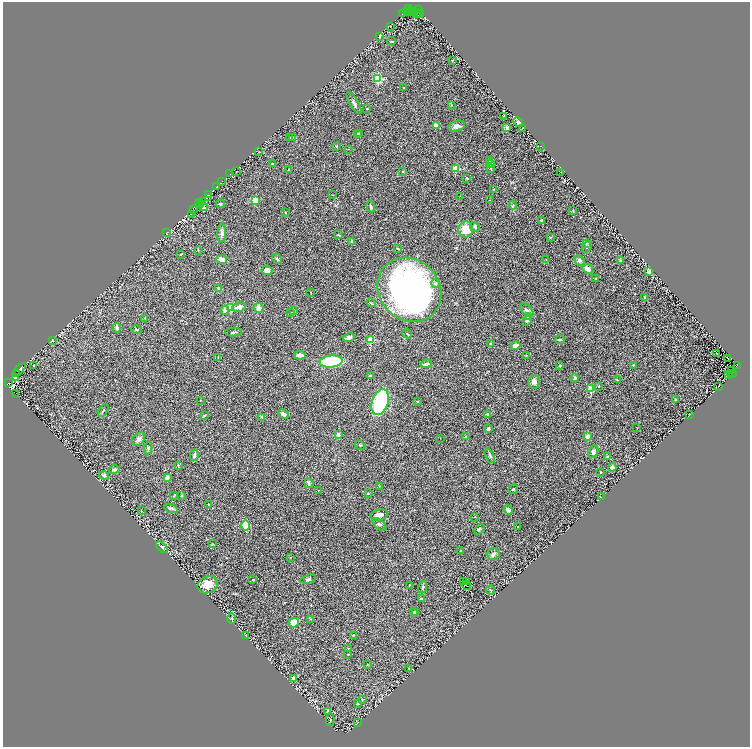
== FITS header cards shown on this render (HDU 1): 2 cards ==
NAXIS1  =                 1495
NAXIS2  =                 1489

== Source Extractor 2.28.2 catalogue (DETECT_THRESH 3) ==
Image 1495 x 1489 px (HDU 1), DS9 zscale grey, zoomed out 1/2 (1 PNG px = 2 x 2 image px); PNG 752 x 749 px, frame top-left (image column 2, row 1489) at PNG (3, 2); each listed source drawn as its Kron ellipse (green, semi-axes under 4 px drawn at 4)
Background 0.122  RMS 0.019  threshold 0.0563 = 3 sigma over >= 5 px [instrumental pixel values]
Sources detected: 260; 42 cannot appear on this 1/2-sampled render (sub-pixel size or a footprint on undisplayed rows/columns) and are neither listed nor drawn; the other 218 listed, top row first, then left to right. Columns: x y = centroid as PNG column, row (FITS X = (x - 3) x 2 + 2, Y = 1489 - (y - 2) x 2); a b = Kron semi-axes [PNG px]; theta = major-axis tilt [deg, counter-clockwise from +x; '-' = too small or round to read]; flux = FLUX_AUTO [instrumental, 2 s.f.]
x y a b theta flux
409 8 3 2 - 40
410 10 3 1 - 8.8
418 10 3 2 - 75
407 12 2 1 - 11
409 12 2 2 - 7
411 12 3 2 - 13
402 14 3 2 - 6.5
417 14 2 1 - 6.4
418 14 2 1 - 12
420 14 4 2 - 40
390 26 2 1 - 1.8
379 36 3 2 - 3.3
391 41 4 2 - 2.7
452 60 2 2 - 2.1
378 79 3 3 - 310
404 87 2 2 - 2.9
354 103 12 3 -59 9.9
452 105 3 2 - 1.5
367 109 2 2 - 2.2
503 116 2 1 - 0.88
518 122 5 4 - 16
436 126 4 3 - 25
457 126 8 5 17 15
507 128 4 4 - 8.4
522 128 2 1 - 1.2
358 134 2 2 - 6.8
360 134 3 3 - 3.2
292 137 3 2 - 14
290 138 3 2 - 2.7
336 146 3 3 - 2.5
540 146 2 1 - 0.99
348 149 2 1 - 1.1
259 152 2 2 - 1.2
489 161 3 2 - 2.1
273 163 2 2 - 1.8
491 164 4 4 - 12
491 168 3 3 - 3.7
456 169 3 3 - 120
288 170 3 2 - 1.5
236 171 2 1 - 0.74
403 172 3 2 - 3.2
561 172 3 1 - 1.6
230 174 2 1 - 5.2
467 178 3 2 - 2.5
222 182 3 2 - 15
216 187 2 1 - 8.4
494 189 2 2 - 1.6
208 194 3 2 - 73
333 195 2 2 - 1.2
460 196 2 1 - 0.95
208 198 2 1 - 9.9
255 200 4 3 - 55
489 200 2 2 - 1.3
199 202 2 1 - 20
202 202 2 1 - 14
200 204 3 2 - 42
220 204 4 3 - 4.2
513 205 4 3 - 4.3
203 207 5 3 - 9
371 207 6 4 -66 5.8
193 209 4 3 - 35
573 211 3 2 - 1.9
285 213 4 2 - 1.9
191 214 2 1 - 20
541 220 3 3 - 4.7
475 227 5 3 - 7.5
466 229 8 7 - 64
167 232 3 1 - 5.7
222 233 10 4 85 18
339 235 3 1 - 2.7
550 238 4 2 - 2.1
352 241 4 3 - 9.7
586 244 4 2 - 2.9
587 247 6 3 57 5.2
397 248 3 2 - 2.2
198 250 3 2 - 1.8
181 254 4 2 - 5.1
221 259 5 3 - 23
277 259 5 2 - 5.7
546 259 3 2 - 1.1
579 260 6 4 -40 11
621 261 2 2 - 6.5
588 269 6 4 -40 23
267 270 5 5 - 16
649 272 3 3 - 19
595 278 2 2 - 1.6
436 283 4 4 - 4.5
219 289 4 3 - 3.1
409 290 34 30 -47 1400
311 292 2 2 - 1.3
645 297 3 2 - 4.6
371 303 5 2 - 2.7
239 307 7 4 11 14
231 308 3 3 - 140
258 308 5 5 - 19
225 310 4 3 - 15
294 310 4 2 - 2.5
527 310 8 4 -47 9.2
291 313 3 3 - 5.5
529 316 2 2 - 30
145 318 3 2 - 1.4
527 320 5 4 - 7.1
117 328 5 3 - 8.9
136 330 5 2 - 2.5
233 332 8 3 3 6.2
407 334 5 2 - 3
349 337 6 4 20 11
52 340 3 2 - 7.3
371 340 3 3 - 140
560 340 5 3 - 3.8
490 343 3 3 - 3.8
516 346 5 4 - 16
716 353 2 1 - 1.5
300 355 6 3 -5 14
526 355 2 2 - 1.3
218 357 4 2 - 1.8
728 359 2 1 - 0.51
331 361 11 6 6 180
426 364 6 3 17 8.8
34 365 4 2 - 3.1
634 365 3 2 - 1.8
737 365 3 2 - 24
560 366 3 2 - 2.3
19 370 8 3 45 330
732 370 3 1 - 3.5
16 373 3 2 - 56
731 373 3 2 - 2.6
733 374 2 1 - 1.9
370 375 3 2 - 3.8
728 375 2 2 - 3.2
15 377 3 2 - 71
575 378 4 3 - 4.7
617 380 4 2 - 3.1
534 382 7 5 81 13
9 383 2 1 - 8.2
599 386 2 2 - 2.3
719 386 2 1 - 1.6
591 389 3 2 - 110
16 393 2 1 - 9.8
200 400 2 2 - 2.2
676 400 2 2 - 4.1
418 401 2 2 - 3.2
380 402 13 8 71 410
103 410 7 3 56 5.4
283 414 5 3 - 10
487 414 4 3 - 4.4
689 414 3 2 - 1.3
205 415 3 2 - 2.8
262 417 4 3 - 4.1
637 428 2 1 - 0.97
488 429 4 3 - 9.2
338 435 3 3 - 11
588 436 3 3 - 25
466 437 3 2 - 4.9
440 438 2 1 - 1.6
138 439 8 5 49 12
360 445 5 2 - 2.6
148 448 6 3 81 5
593 451 6 4 70 13
194 455 6 3 80 7.6
490 456 8 3 -63 5
608 456 3 3 - 3.7
178 465 3 3 - 3
612 467 4 4 - 11
114 470 6 3 13 7.6
601 472 4 3 - 2.2
104 476 5 3 - 8.5
167 478 4 3 - 11
309 483 5 4 - 4.9
379 486 3 2 - 1.5
513 489 5 2 - 2.7
318 490 2 1 - 1.1
368 494 3 3 - 2.9
174 496 4 3 - 2.4
182 496 4 3 - 2.9
601 497 2 1 - 0.97
208 505 3 2 - 2.2
171 508 7 4 -17 7.1
508 510 5 3 - 13
141 511 2 1 - 1.1
379 515 9 5 9 26
475 517 2 2 - 1.1
379 524 8 4 -39 8.1
245 525 5 4 - 62
518 527 2 2 - 1.2
479 529 6 4 39 6.3
213 544 3 2 - 1.7
162 547 7 3 -42 6.3
460 551 3 3 - 2.5
493 554 6 6 - 11
290 558 2 2 - 1.6
308 579 8 4 15 7.4
253 580 3 2 - 2.1
466 581 3 1 - 3.4
463 582 2 1 - 1.9
208 585 10 8 25 60
410 585 3 2 - 1.1
467 585 4 1 - 0.41
423 587 6 3 73 4.1
490 590 5 2 - 3
421 599 3 3 - 5.5
414 612 4 3 - 3.5
416 613 4 2 - 2.3
232 618 5 3 - 3.1
311 619 3 3 - 2.2
294 623 5 4 - 32
245 635 2 1 - 1
353 635 3 2 - 3
348 648 3 2 - 1.2
348 654 2 2 - 1.5
367 665 2 2 - 1.2
409 668 3 3 - 2.8
293 678 4 4 - 8.4
362 699 4 3 - 3.5
358 704 3 2 - 4
328 711 3 2 - 13
330 720 6 3 90 4.1
358 722 2 1 - 1.3
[42 sub-pixel or undisplayed-footprint detections neither listed nor drawn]